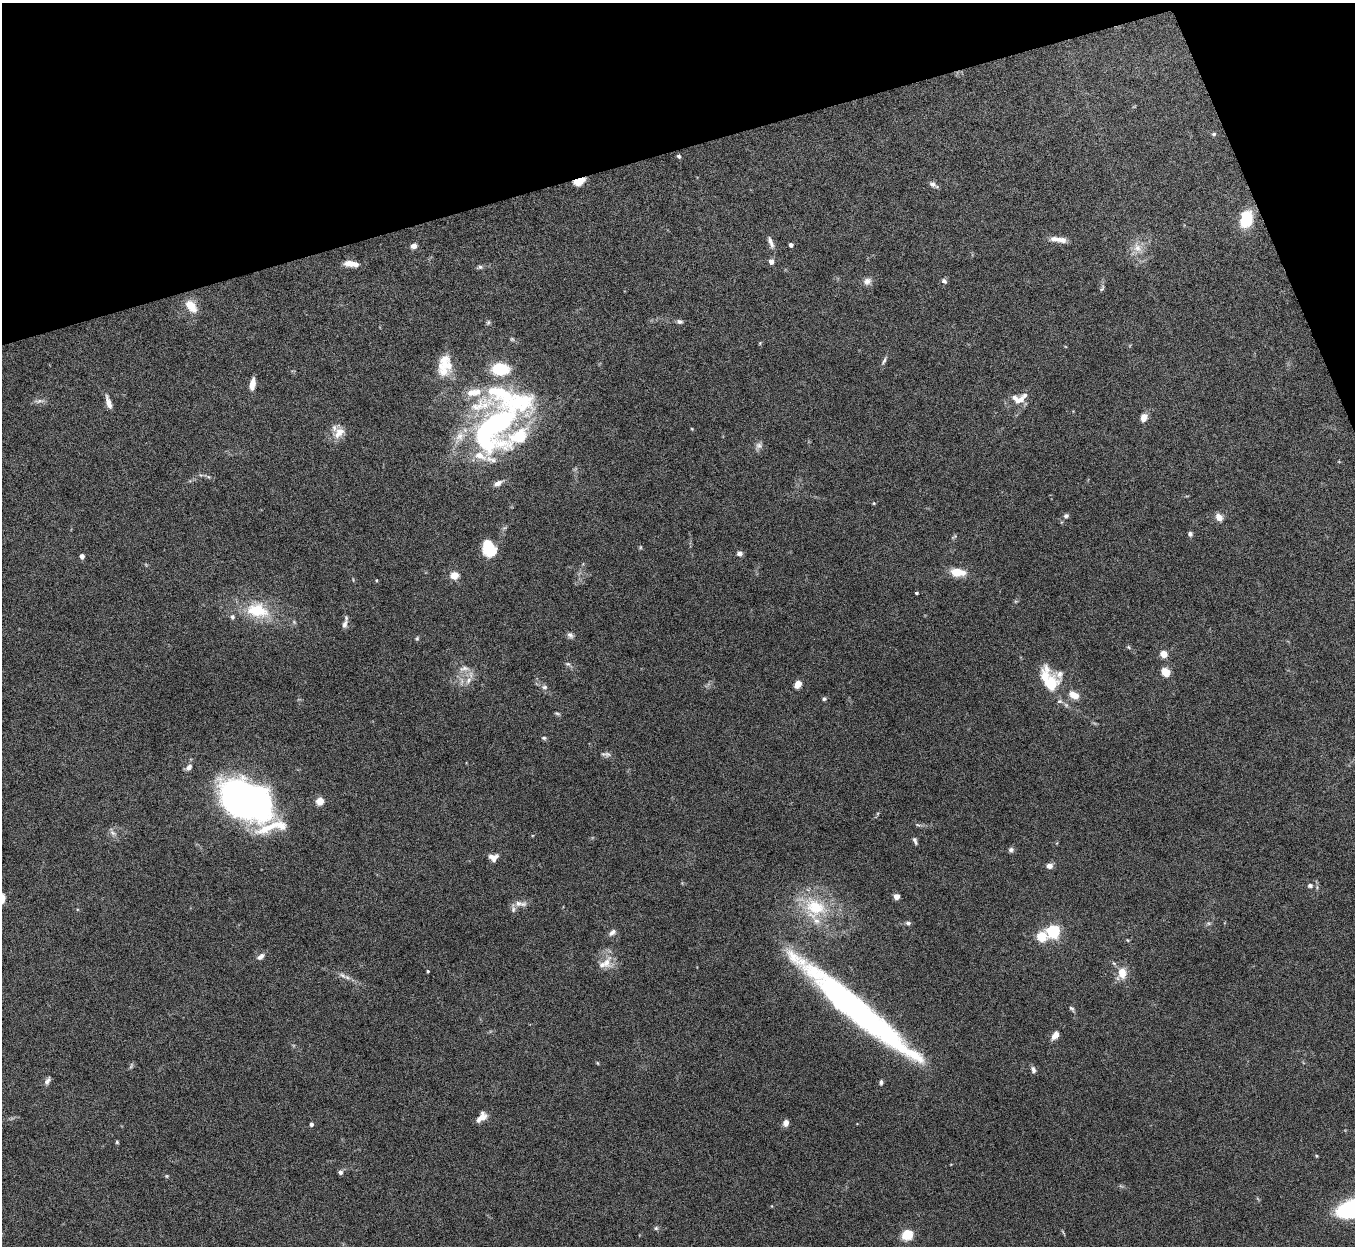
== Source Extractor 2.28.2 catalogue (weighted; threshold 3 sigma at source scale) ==
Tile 3 of 4 x 4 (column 3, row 1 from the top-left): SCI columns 2710-4062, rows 3883-5126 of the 5420 x 5404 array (HDU 1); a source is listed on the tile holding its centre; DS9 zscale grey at full resolution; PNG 1357 x 1248 px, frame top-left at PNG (2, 3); no overlay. Shown black and unused: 14% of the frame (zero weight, under 8 of 16 exposures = <1% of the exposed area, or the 3 px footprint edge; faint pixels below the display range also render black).
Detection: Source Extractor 2.28.2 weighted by HDU 2 'WHT'; one run over the whole footprint, this tile lists its part. Background 0.167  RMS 0.005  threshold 0.0204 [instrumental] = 3 sigma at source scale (4.09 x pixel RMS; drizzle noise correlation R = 1.36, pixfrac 0.8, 0.05/0.05 arcsec/px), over >= 5 px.
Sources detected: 132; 2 too faint to see at this stretch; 6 inside a brighter object's white glare — not listed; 17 inside a brighter listed object's ellipse — not listed separately; the other 107 listed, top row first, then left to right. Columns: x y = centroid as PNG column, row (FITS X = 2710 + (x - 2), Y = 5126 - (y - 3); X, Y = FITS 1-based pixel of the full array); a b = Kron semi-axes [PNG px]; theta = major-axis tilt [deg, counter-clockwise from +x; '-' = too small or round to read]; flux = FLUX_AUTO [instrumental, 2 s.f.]
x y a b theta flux
1214 134 6 5 - 0.8
679 156 4 4 - 0.95
579 182 13 7 22 5.1
933 185 12 6 -27 1.7
1246 219 18 12 82 16
1055 239 17 8 -7 3.4
770 242 15 5 -68 2.3
791 245 4 4 - 1.5
414 246 8 7 - 1.7
1137 248 15 11 -59 5.1
771 261 4 4 - 3.4
350 263 12 7 -2 4.2
480 267 7 5 17 1
867 281 11 9 26 2.4
944 281 7 5 -37 1.2
1102 288 10 5 63 0.9
191 306 16 9 -52 7.4
488 322 8 5 63 0.78
679 322 8 5 -7 1.2
512 339 6 5 - 0.68
760 343 5 3 - 0.41
884 361 11 4 62 1.1
444 363 22 17 -78 10
500 369 16 11 -1 18
252 384 12 5 78 4.2
477 392 16 10 37 5.8
1020 400 16 9 18 4.6
108 402 17 6 -73 3
1144 417 8 6 65 4.2
498 423 50 35 59 77
692 429 5 3 - 0.36
339 433 17 11 50 5.4
759 445 10 8 -1 1.8
201 475 7 4 -32 0.72
498 483 11 6 30 2.5
874 503 4 4 - 0.46
1066 516 6 6 - 1.1
1219 517 9 6 -58 3.5
1190 534 5 5 - 1.1
954 536 9 4 39 0.69
640 547 6 3 -72 0.53
489 548 16 11 -71 17
739 553 6 5 - 2
82 556 5 4 - 1.8
957 572 13 7 -5 9.6
454 575 7 6 - 6.1
916 593 3 3 - 0.75
257 610 34 21 -12 20
344 624 12 6 68 2.1
570 635 9 7 -51 1.4
417 638 6 4 68 0.63
1128 647 5 5 - 0.57
1164 654 5 4 - 13
568 664 8 5 -25 1
464 668 16 7 7 2.7
1165 672 8 7 - 5.7
468 680 11 6 54 2.8
798 684 7 5 50 4.8
1051 684 23 16 84 13
544 687 8 6 1 1.2
1073 695 13 8 -32 4.7
824 699 5 5 - 0.78
1066 705 8 5 -45 1.1
557 713 9 3 -11 0.66
544 738 6 5 - 0.74
606 754 14 6 -3 1.5
189 767 9 6 56 2.3
237 798 42 26 -51 170
320 801 6 6 - 5.4
918 825 6 4 -18 0.67
272 827 47 30 -11 22
113 833 9 5 -36 1.5
915 841 9 4 -69 1.2
1011 850 7 6 - 1.2
493 857 9 8 - 3.4
1049 866 8 7 - 2.1
1310 886 7 6 - 1.2
896 896 4 4 - 6.1
2 899 8 5 82 4.9
518 903 12 9 1 2.9
815 907 35 30 -30 28
908 923 6 5 - 1.2
1053 931 6 5 - 77
612 932 11 6 37 1.7
1042 936 5 5 - 27
1127 940 5 4 - 0.48
260 957 10 6 35 2.1
607 962 20 14 74 6.2
428 971 3 3 - 0.57
1122 973 12 9 78 7.4
343 975 12 6 -41 1.9
857 1008 163 21 -41 140
1072 1008 8 5 -47 0.96
1055 1035 10 6 54 3.2
597 1063 5 3 - 0.43
1033 1070 9 5 -79 1.5
47 1081 11 6 57 1.7
881 1082 6 4 81 1.1
482 1117 13 7 47 3.7
786 1123 7 6 - 2.7
311 1124 4 4 - 1.3
117 1142 5 4 - 0.55
1316 1156 5 3 - 0.44
340 1172 6 5 - 1.3
166 1176 5 5 - 0.52
656 1228 6 6 - 0.8
907 1234 11 9 36 9.5
Overlapping masked pixels (flux is a lower limit): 1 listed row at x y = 579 182
Isophote crosses this tile's border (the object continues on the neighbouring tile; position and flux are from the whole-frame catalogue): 1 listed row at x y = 2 899